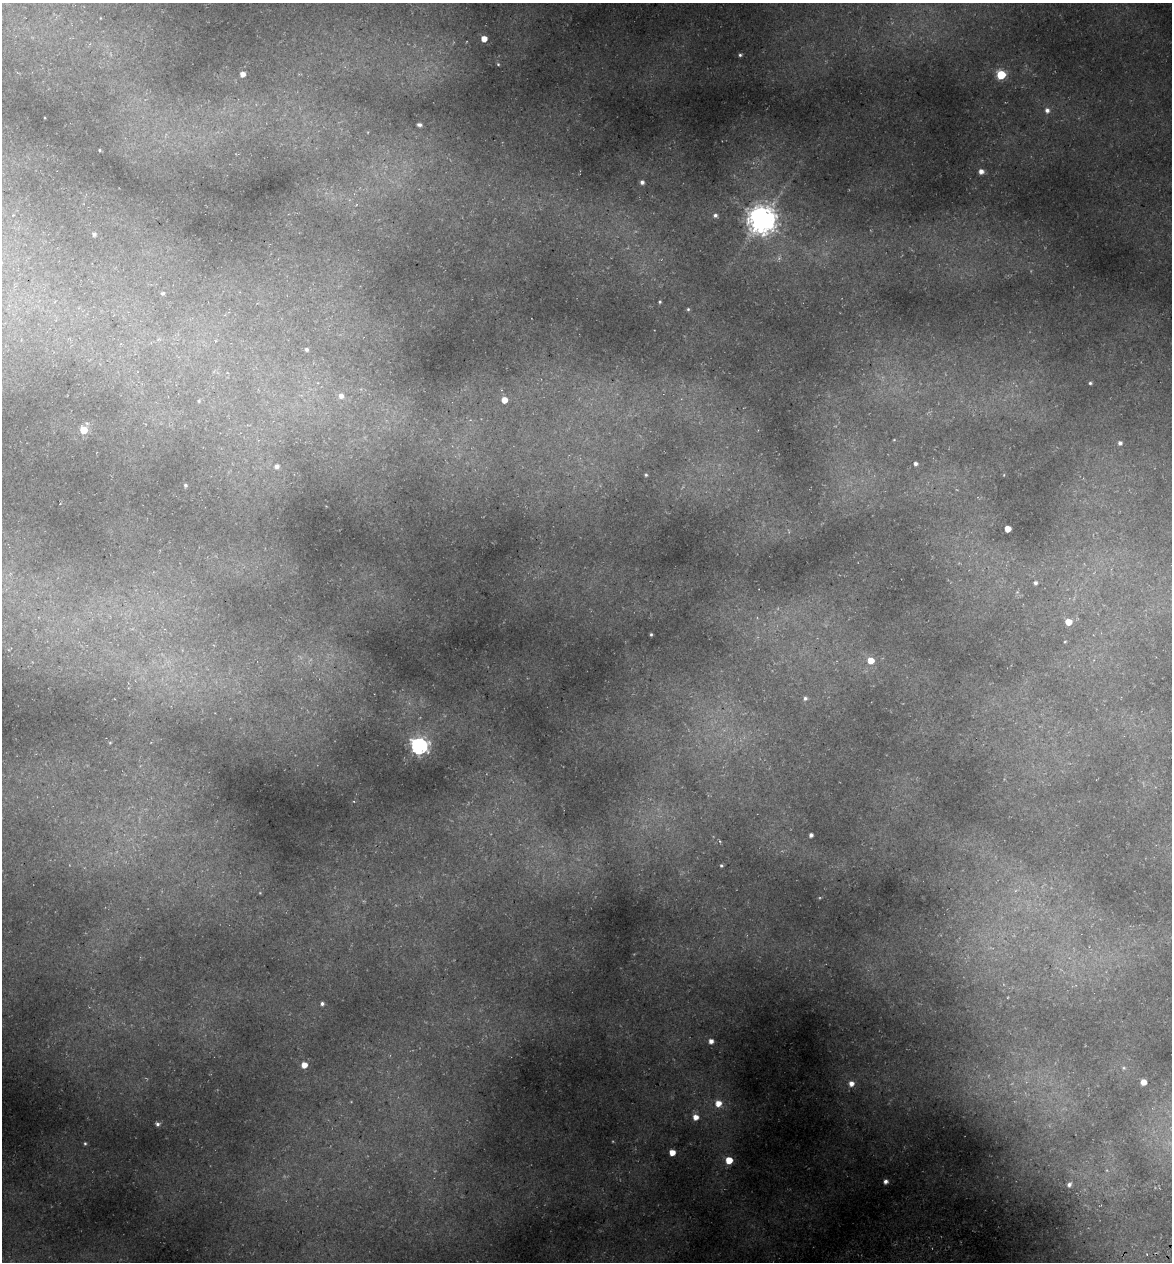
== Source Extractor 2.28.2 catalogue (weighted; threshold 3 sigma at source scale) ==
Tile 6 of 4 x 4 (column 2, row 2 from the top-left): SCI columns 1315-2484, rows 2597-3856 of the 4922 x 5194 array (HDU 1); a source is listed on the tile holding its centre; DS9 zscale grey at full resolution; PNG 1174 x 1264 px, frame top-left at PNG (2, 3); no overlay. Shown black and unused: <1% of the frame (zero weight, under 3 of 5 exposures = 5% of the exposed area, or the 3 px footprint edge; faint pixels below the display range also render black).
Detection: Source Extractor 2.28.2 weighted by HDU 2 'WHT'; one run over the whole footprint, this tile lists its part. Background 0.224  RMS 0.0099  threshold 0.0444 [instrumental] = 3 sigma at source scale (4.5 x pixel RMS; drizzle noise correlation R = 1.50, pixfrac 1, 0.0396/0.0396 arcsec/px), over >= 5 px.
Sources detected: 50; all 50 listed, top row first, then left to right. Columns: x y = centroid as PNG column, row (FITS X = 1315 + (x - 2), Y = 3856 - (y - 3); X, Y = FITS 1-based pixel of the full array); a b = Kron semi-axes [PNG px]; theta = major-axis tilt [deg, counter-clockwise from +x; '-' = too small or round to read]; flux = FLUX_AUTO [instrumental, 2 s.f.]
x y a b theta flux
484 39 5 4 - 9.3
740 55 4 4 - 1.4
498 64 3 3 - 0.85
242 74 5 4 - 5.4
1001 75 5 5 - 55
1047 110 6 6 - 3.6
419 125 4 3 - 2.2
99 150 4 2 - 0.76
981 171 5 5 - 4.8
642 182 5 5 - 2.8
715 215 5 4 - 2.1
762 220 9 8 - 1200
94 234 4 4 - 2.2
163 293 4 3 - 1.3
660 302 4 3 - 1.1
688 309 4 4 - 1.1
306 349 5 4 - 1.4
1090 383 4 4 - 1.3
341 396 6 6 - 4.2
504 400 6 5 - 9.2
199 401 4 4 - 1
83 430 5 5 - 19
1120 443 5 5 - 2.5
915 464 4 4 - 2.3
277 466 5 5 - 3.3
646 475 3 3 - 0.96
185 485 4 4 - 1.4
1008 529 5 4 - 12
1035 583 4 4 - 1.8
1068 622 5 5 - 13
651 634 3 3 - 0.99
871 660 6 5 - 12
805 698 5 5 - 1.9
419 746 7 6 - 300
811 835 4 3 - 2.6
721 865 5 4 - 1.2
322 1003 4 4 - 2.1
711 1041 4 4 - 4.8
304 1065 5 4 - 8.6
1124 1068 5 4 - 1.3
1143 1082 5 4 - 9.6
851 1084 6 6 - 5.5
718 1103 6 6 - 9.8
695 1117 6 6 - 6.8
157 1124 5 4 - 1.8
85 1143 5 4 - 1.2
672 1152 5 4 - 9.8
729 1160 5 5 - 18
886 1181 4 4 - 3.3
1069 1184 5 5 - 3.1